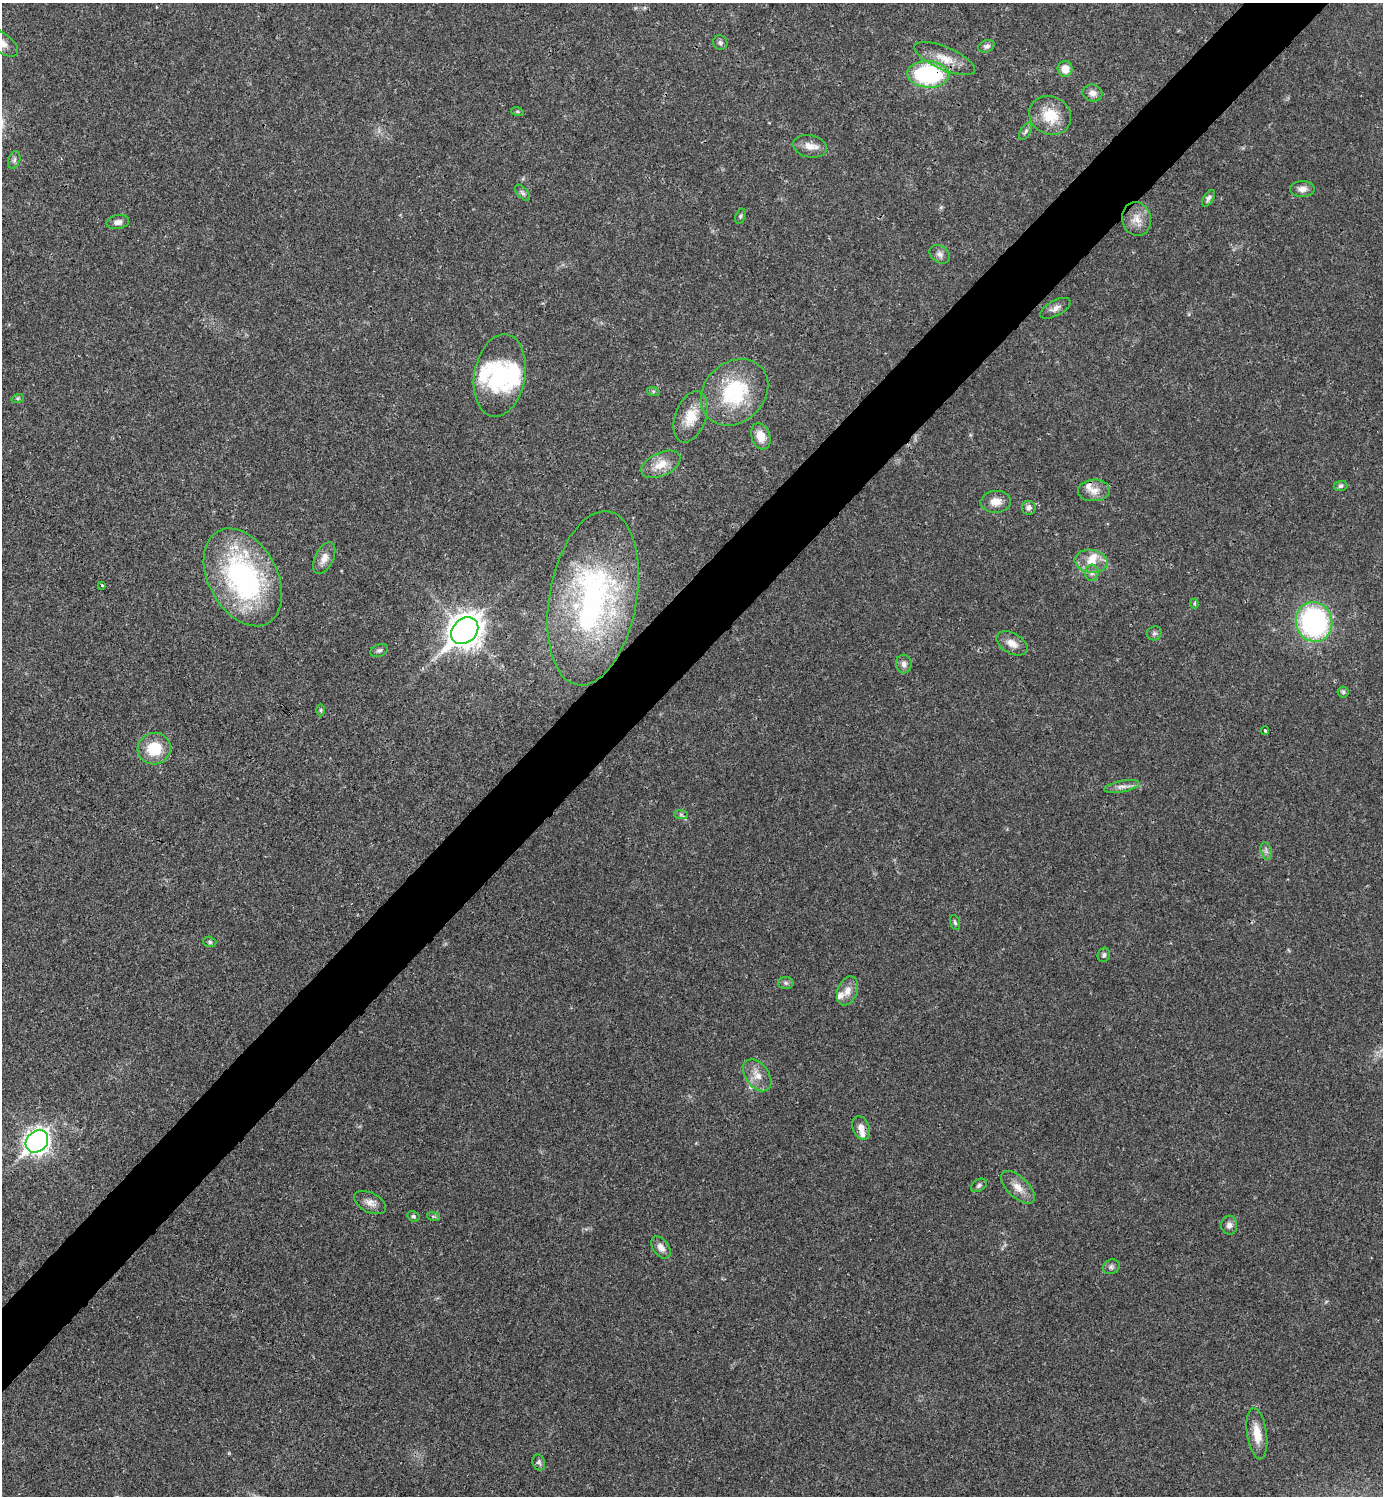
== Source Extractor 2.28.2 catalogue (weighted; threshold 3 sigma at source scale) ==
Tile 10 of 4 x 4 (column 2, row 3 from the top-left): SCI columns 1680-3060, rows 1495-2988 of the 5980 x 5981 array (HDU 1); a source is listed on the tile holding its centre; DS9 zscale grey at full resolution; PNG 1385 x 1498 px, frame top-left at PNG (2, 3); each listed source drawn as its Kron ellipse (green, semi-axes under 4 px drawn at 4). Shown black and unused: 5% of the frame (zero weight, under 3 of 4 exposures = <1% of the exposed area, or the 3 px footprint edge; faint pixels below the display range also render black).
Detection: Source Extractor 2.28.2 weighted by HDU 2 'WHT'; one run over the whole footprint, this tile lists its part. Background 0.0194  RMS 0.0023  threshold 0.0102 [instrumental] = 3 sigma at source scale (4.5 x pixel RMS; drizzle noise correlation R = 1.50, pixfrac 1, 0.05/0.05 arcsec/px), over >= 5 px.
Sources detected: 75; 1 inside a brighter object's white glare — neither listed nor drawn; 5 inside a brighter listed object's ellipse — not listed separately; the other 69 listed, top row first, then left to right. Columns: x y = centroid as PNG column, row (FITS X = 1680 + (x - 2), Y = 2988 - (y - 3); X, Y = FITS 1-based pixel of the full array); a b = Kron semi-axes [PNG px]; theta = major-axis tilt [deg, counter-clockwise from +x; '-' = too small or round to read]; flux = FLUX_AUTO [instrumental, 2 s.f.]
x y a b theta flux
720 42 7 7 - 0.61
2 43 19 9 -36 2.6
986 46 8 6 21 0.7
945 59 32 11 -23 4.3
1065 69 8 7 - 2.4
928 74 21 13 -3 27
1092 93 10 8 -15 1.3
517 111 6 4 -19 0.3
1050 116 21 19 -29 6.3
1026 131 10 5 61 0.6
810 146 17 11 -12 2.2
14 160 9 5 71 0.68
1302 189 12 8 0 1.5
522 193 10 5 -49 0.56
1208 198 9 5 59 0.71
740 216 8 4 70 0.42
1136 219 17 14 -77 2.8
118 222 11 7 10 1.1
940 254 11 8 -35 0.98
1055 308 17 7 29 1.2
500 375 42 25 80 18
653 391 6 4 -18 0.33
734 392 37 30 43 18
18 398 6 4 19 0.34
691 417 27 15 70 5.2
761 436 13 9 -72 3.2
661 464 21 11 25 3.5
1340 486 7 5 3 0.53
1094 490 16 11 3 2.4
996 502 15 11 4 2.5
1029 508 7 7 - 0.94
324 558 17 9 64 2
1091 561 16 11 -7 3.2
1092 573 8 6 88 0.76
243 577 52 34 -61 46
102 585 4 4 - 0.34
593 598 88 43 80 59
1194 604 5 4 - 0.37
1314 622 20 18 -74 43
465 631 15 11 43 320
1154 633 8 7 - 0.59
1012 643 17 10 -28 2.2
379 650 9 6 21 0.58
904 664 9 8 - 1.1
1343 692 5 5 - 0.41
321 710 6 4 -89 0.32
1265 730 4 3 - 0.31
154 749 17 15 16 7.6
1122 787 18 5 10 1.3
681 814 7 4 -1 0.45
1266 851 9 5 -75 0.73
955 922 8 4 -71 0.44
210 942 7 5 -17 0.39
1104 955 7 6 - 0.6
786 983 7 6 - 0.55
847 991 15 10 68 2.2
757 1075 18 11 -54 2.8
861 1128 12 8 -68 1.8
37 1141 12 10 45 140
979 1185 9 5 33 0.61
1018 1187 21 10 -43 2.7
370 1203 17 9 -26 1.7
413 1216 6 5 - 0.37
433 1216 6 4 -18 0.37
1229 1225 9 8 - 1.1
661 1247 12 8 -54 1.6
1111 1267 9 7 26 0.7
1257 1434 26 10 -82 3.8
539 1462 8 6 -71 0.58
Overlapping masked pixels (flux is a lower limit): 2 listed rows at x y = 928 74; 593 598
Isophote crosses this tile's border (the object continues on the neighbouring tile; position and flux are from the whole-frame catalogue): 1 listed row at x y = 2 43